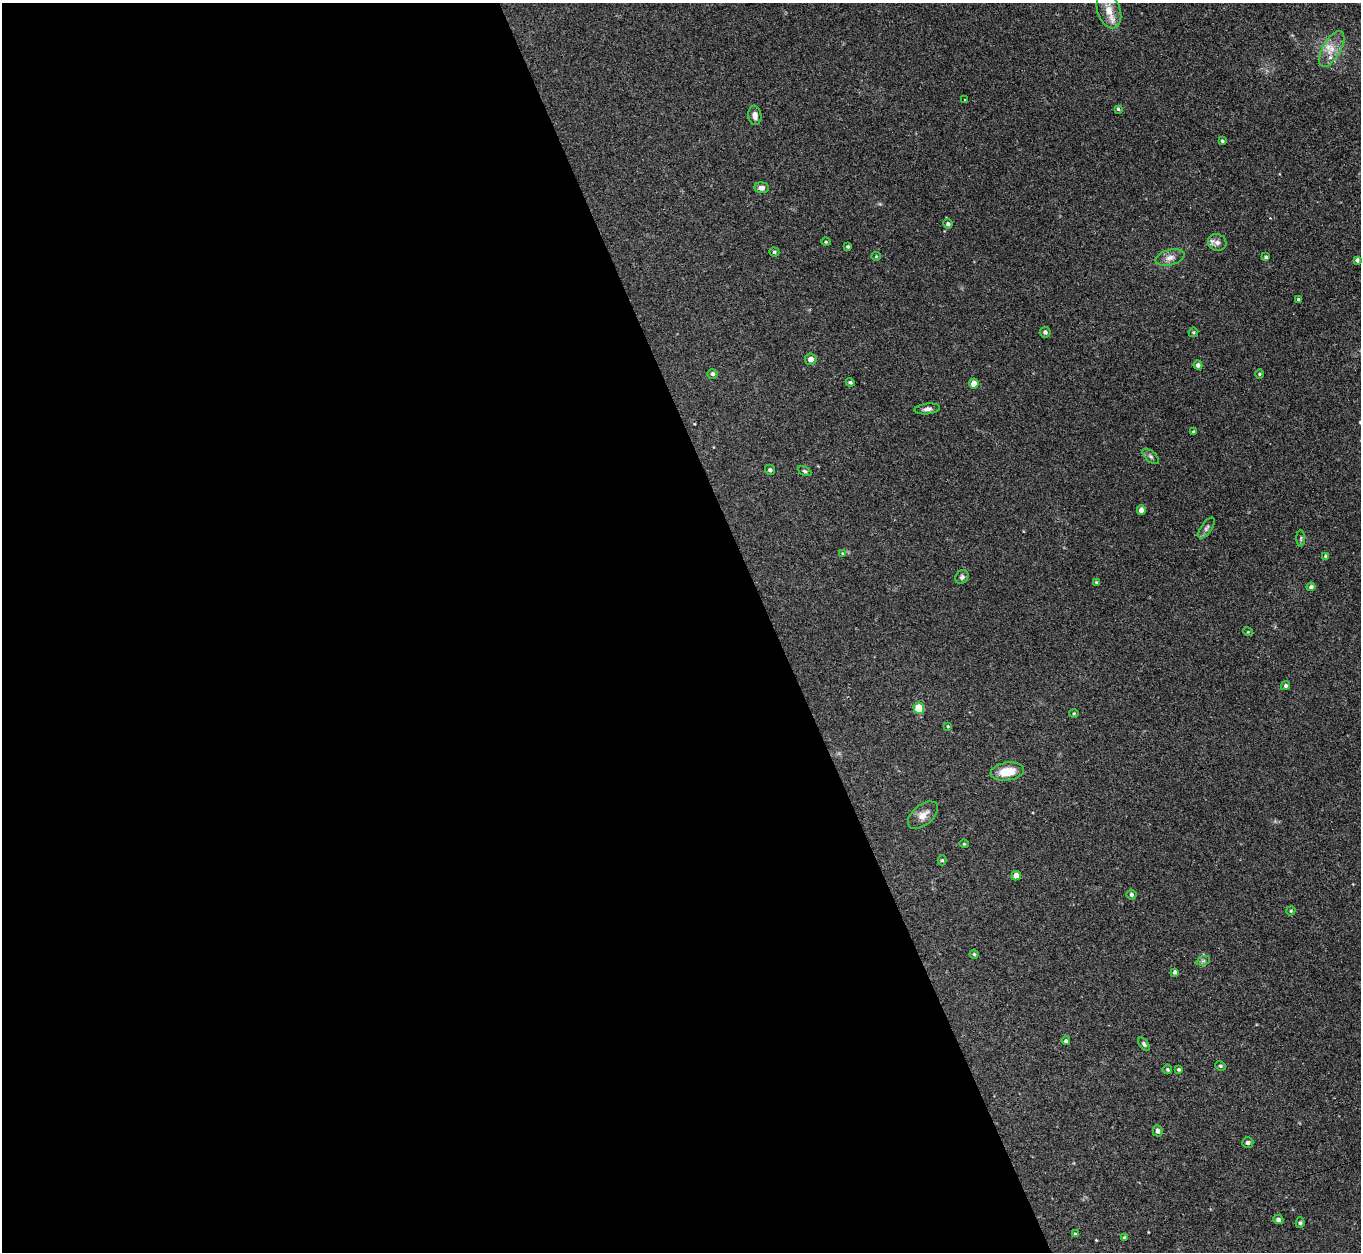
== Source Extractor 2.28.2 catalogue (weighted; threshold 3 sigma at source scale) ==
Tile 9 of 4 x 4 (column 1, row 3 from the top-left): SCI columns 38-1396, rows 1560-2809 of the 5509 x 5488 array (HDU 1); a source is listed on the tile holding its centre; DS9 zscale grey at full resolution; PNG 1363 x 1254 px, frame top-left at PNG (2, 3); each listed source drawn as its Kron ellipse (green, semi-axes under 4 px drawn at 4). Shown black and unused: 57% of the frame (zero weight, under 3 of 4 exposures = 5% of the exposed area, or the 3 px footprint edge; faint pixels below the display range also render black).
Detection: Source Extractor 2.28.2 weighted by HDU 2 'WHT'; one run over the whole footprint, this tile lists its part. Background 0.33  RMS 0.0096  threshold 0.0431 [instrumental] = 3 sigma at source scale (4.5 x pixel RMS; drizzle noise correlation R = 1.50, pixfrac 1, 0.05/0.05 arcsec/px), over >= 5 px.
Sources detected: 66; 1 cosmic-ray / hot-pixel residue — neither listed nor drawn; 1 inside a brighter listed object's ellipse — not listed separately; the other 64 listed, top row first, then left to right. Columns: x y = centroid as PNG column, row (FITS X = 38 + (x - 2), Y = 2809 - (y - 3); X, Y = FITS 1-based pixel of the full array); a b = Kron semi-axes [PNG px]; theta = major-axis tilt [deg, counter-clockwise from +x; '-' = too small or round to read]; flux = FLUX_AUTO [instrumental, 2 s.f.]
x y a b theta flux
1109 10 18 11 -71 14
1332 49 20 9 60 12
965 100 2 2 - 1
1118 109 4 3 - 1.4
755 115 10 6 -83 5
1222 141 3 3 - 1.4
762 188 7 5 -6 4
948 224 5 4 - 2
826 242 4 3 - 0.84
1217 242 9 8 - 4.2
848 247 4 4 - 1.1
774 252 5 4 - 1.5
876 256 5 4 - 0.94
1170 257 14 7 14 6
1266 257 3 3 - 1.4
1357 260 4 3 - 2.3
1298 299 4 3 - 1.2
1045 332 5 5 - 2.6
1193 332 5 4 - 1.1
811 359 6 5 - 5.7
1198 365 4 4 - 3.2
712 374 5 5 - 2.1
1259 374 5 3 - 0.93
850 382 4 4 - 1.7
974 384 5 5 - 9.7
927 409 13 5 6 3.4
1193 432 3 3 - 1.4
1151 456 10 5 -41 2.5
770 470 5 5 - 2.1
804 471 7 4 -26 1.4
1141 510 4 4 - 5
1206 528 12 5 55 2.9
1301 538 8 4 89 1.5
842 553 4 3 - 0.72
1326 556 4 3 - 1.2
962 577 7 6 - 2.4
1096 582 4 3 - 1.1
1311 587 4 4 - 2.4
1248 632 5 3 - 0.8
1286 686 4 4 - 2
919 708 5 5 - 22
1074 713 4 4 - 1.1
948 726 4 4 - 0.85
1007 772 17 9 8 18
923 815 17 10 40 8.4
964 844 4 4 - 1
942 860 5 4 - 1.3
1016 876 5 4 - 9.4
1131 895 5 4 - 2
1291 911 4 4 - 1
974 954 4 4 - 1.1
1203 961 7 4 18 1.8
1175 972 4 3 - 2.3
1066 1041 4 3 - 2
1144 1044 8 4 -52 2
1220 1066 5 4 - 1.3
1179 1069 4 3 - 1.4
1168 1070 5 4 - 1.5
1158 1131 5 5 - 2.8
1248 1143 5 5 - 2.8
1278 1220 5 4 - 2.4
1300 1223 5 4 - 1.6
1075 1234 4 4 - 1.2
1125 1237 4 4 - 1.2